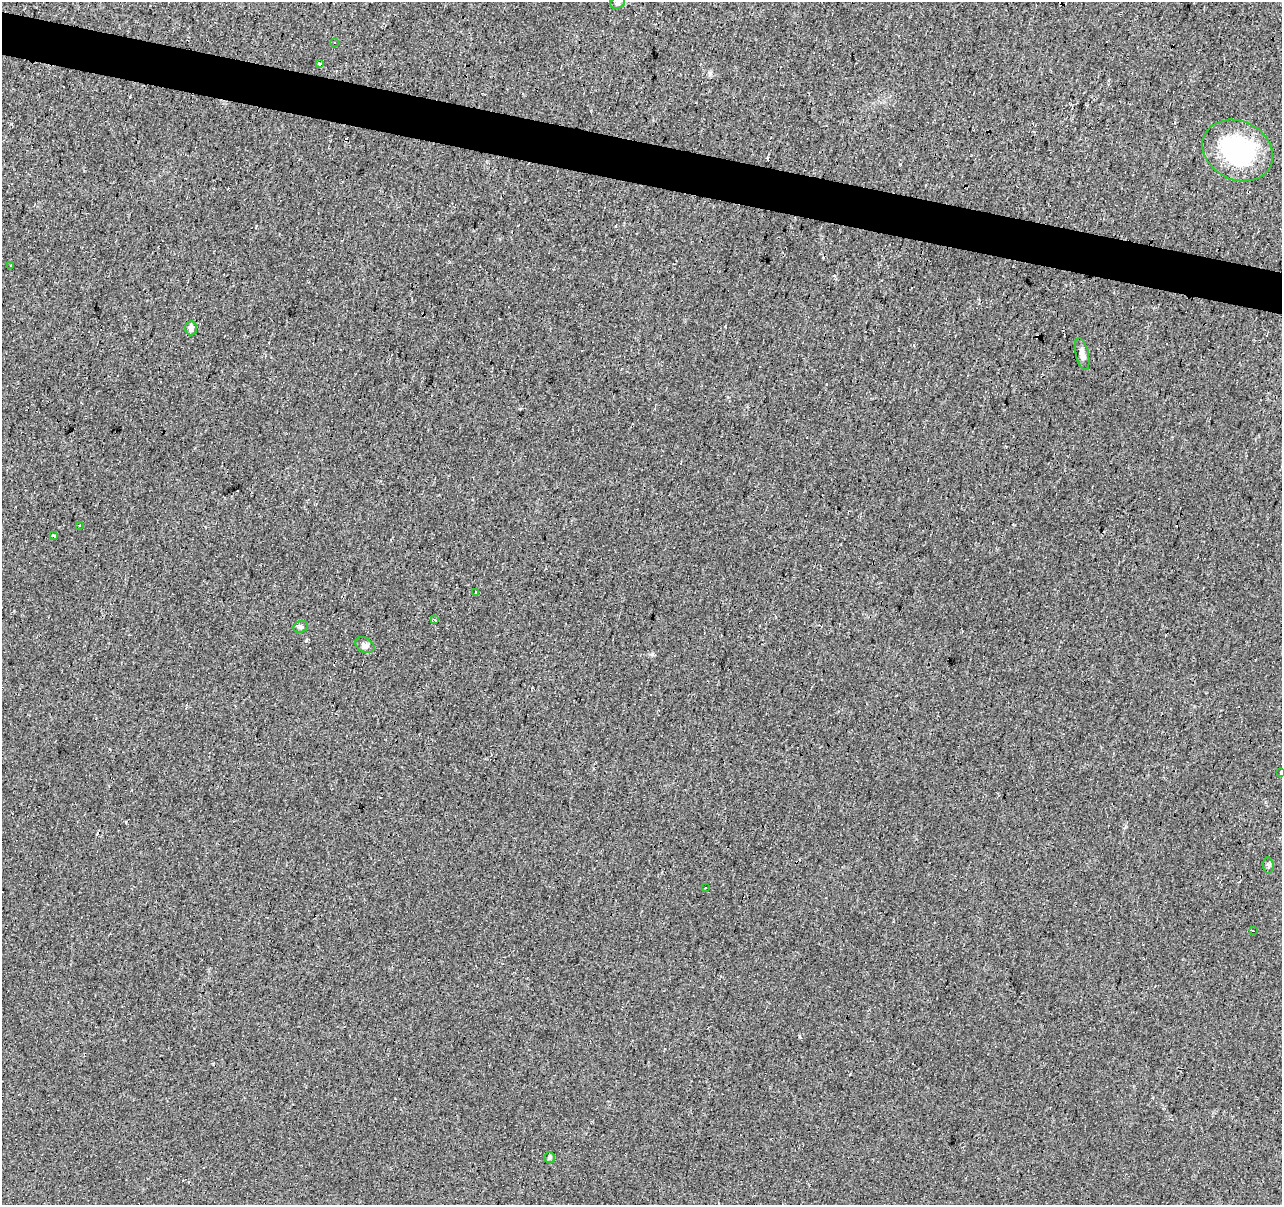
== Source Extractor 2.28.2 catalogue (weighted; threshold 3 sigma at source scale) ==
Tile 11 of 4 x 4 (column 3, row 3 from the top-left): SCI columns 2565-3844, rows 1482-2684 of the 5124 x 5307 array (HDU 1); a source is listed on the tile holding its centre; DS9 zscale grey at full resolution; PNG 1284 x 1207 px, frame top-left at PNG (2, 2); each listed source drawn as its Kron ellipse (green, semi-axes under 4 px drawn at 4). Shown black and unused: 4% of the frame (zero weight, under 2 of 3 exposures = <1% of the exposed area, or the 3 px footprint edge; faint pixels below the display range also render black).
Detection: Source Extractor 2.28.2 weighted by HDU 2 'WHT'; one run over the whole footprint, this tile lists its part. Background 0.033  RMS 0.0074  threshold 0.0335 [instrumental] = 3 sigma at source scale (4.5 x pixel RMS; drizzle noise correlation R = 1.50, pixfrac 1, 0.0396/0.0396 arcsec/px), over >= 5 px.
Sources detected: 28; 10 cosmic-ray / hot-pixel residue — neither listed nor drawn; the other 18 listed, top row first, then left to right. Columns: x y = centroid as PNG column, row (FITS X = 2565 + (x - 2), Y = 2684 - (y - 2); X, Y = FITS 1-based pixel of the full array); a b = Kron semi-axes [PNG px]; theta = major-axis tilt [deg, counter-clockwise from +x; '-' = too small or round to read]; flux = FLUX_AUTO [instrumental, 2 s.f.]
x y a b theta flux
618 3 7 5 20 1.7
335 43 3 3 - 2.2
320 63 3 3 - 3.7
1238 150 37 29 -26 87
11 266 3 3 - 2.2
191 328 7 6 - 2.7
1082 354 16 6 -77 4.3
80 525 3 3 - 1.1
54 536 4 3 - 4.7
476 592 3 2 - 0.47
435 620 4 3 - 1.2
301 627 7 5 19 1.6
365 645 10 7 -31 2.8
1281 773 3 3 - 4.1
1268 865 8 5 -84 1.6
705 888 2 2 - 0.49
1253 931 3 2 - 1.8
550 1157 5 5 - 1.4
Isophote crosses this tile's border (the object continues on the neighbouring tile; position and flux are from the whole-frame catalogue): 1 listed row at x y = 1281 773
Unlisted compact peaks at least as high as the median listed source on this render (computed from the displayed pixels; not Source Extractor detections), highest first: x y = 710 73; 652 654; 306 641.